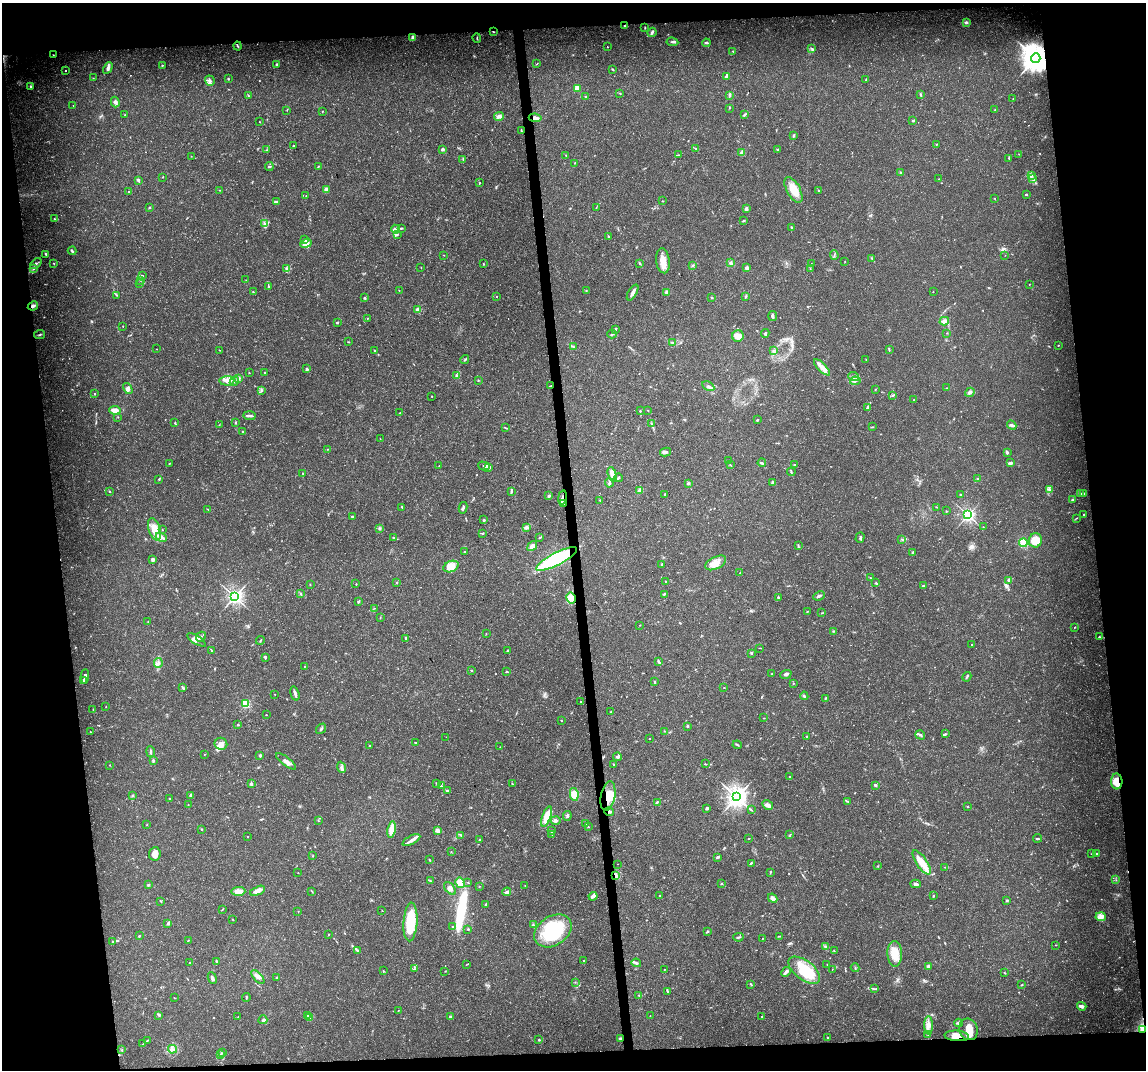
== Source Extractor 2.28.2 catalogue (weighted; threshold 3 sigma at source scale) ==
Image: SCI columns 1-4574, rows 53-4324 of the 4574 x 4333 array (HDU 1 of 3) = the unmasked area's bounding box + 8 px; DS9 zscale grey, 4 x 4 block average (1 PNG px = mean of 4 x 4 image px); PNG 1148 x 1072 px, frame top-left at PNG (2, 3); each listed source drawn as its Kron ellipse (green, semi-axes under 4 px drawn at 4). Shown black and unused: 14% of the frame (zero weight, under 3 of 5 exposures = <1% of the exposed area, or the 3 px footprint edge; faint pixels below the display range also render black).
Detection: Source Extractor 2.28.2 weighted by HDU 2 'WHT'. Background 0.0294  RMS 0.0029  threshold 0.013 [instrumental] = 3 sigma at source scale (4.5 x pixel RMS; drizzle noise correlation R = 1.50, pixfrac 1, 0.0396/0.0396 arcsec/px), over >= 5 px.
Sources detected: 723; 6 too faint to see at this stretch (4 x 4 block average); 4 inside a brighter object's white glare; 3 long thin detections or spike segments (spike, bleed or trail) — neither listed nor drawn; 10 coinciding with a brighter row at this scale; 46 inside a brighter listed object's ellipse — not listed separately; of the other 654, all 500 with FLUX_AUTO >= 0.62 (the completeness limit of this list) listed and drawn (154 fainter detections not listed), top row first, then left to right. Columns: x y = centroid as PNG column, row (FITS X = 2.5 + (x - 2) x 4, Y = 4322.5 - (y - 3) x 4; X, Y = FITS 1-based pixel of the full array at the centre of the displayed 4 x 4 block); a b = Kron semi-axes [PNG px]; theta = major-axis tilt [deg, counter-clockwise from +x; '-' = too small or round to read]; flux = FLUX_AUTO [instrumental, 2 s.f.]
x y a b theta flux
966 22 3 3 - 2.9
624 26 2 2 - 1.3
645 28 2 2 - 1.1
493 32 3 2 - 0.87
652 32 5 2 - 4.1
413 38 4 3 - 7.4
477 38 4 2 - 1.4
672 42 6 2 -6 3
706 43 4 2 - 3.4
238 46 4 2 - 1.9
607 47 2 2 - 1.4
812 48 2 2 - 1.5
733 51 2 2 - 0.88
53 55 2 2 - 0.93
1036 58 5 4 - 2700
277 64 2 2 - 6.6
537 64 3 2 - 0.98
162 65 2 2 - 1.3
108 68 6 4 62 5.7
612 69 3 2 - 1.2
66 70 2 2 - 0.98
726 76 4 2 - 3.9
93 78 2 2 - 0.68
228 78 3 2 - 1.7
865 80 2 2 - 0.92
210 81 5 4 - 5.9
31 87 3 2 - 1.9
577 88 2 2 - 59
620 93 2 2 - 0.86
920 94 3 2 - 2.4
730 95 2 2 - 0.73
248 96 4 2 - 1.7
586 97 2 2 - 3.1
1013 98 2 2 - 0.79
115 102 5 4 - 4.8
73 105 2 2 - 0.63
729 108 2 2 - 0.87
287 110 2 2 - 0.76
995 110 2 2 - 0.77
322 111 3 2 - 0.86
125 115 2 2 - 0.75
744 115 3 2 - 2.5
499 117 5 2 - 3.7
535 118 6 3 -7 9.2
913 121 2 2 - 2.8
260 122 2 2 - 1.1
521 130 2 2 - 1.1
794 135 4 2 - 2.5
936 144 2 2 - 0.9
293 146 2 2 - 4.6
442 149 3 3 - 3.3
696 149 3 2 - 1.6
778 149 3 2 - 1.8
266 150 2 2 - 0.76
742 153 2 2 - 37
1019 154 2 2 - 0.78
566 155 2 2 - 0.85
678 155 2 2 - 0.76
191 156 2 2 - 0.66
1009 158 2 2 - 1.2
463 159 3 2 - 1.4
575 163 2 2 - 0.8
318 166 2 2 - 0.91
269 167 4 2 - 2
900 172 3 2 - 1.4
1031 175 4 3 - 3.9
163 177 2 2 - 0.88
939 179 2 2 - 1.2
1033 179 3 2 - 2.2
138 180 4 2 - 3.9
480 183 2 2 - 0.81
326 189 4 3 - 8.5
220 190 2 2 - 0.62
793 190 14 6 -62 33
129 191 2 2 - 0.9
819 191 3 2 - 1.5
1026 194 2 2 - 1.2
306 196 2 2 - 0.72
995 198 2 2 - 0.64
662 201 2 2 - 0.65
277 202 2 2 - 2.3
149 208 2 2 - 1.3
596 208 2 2 - 0.88
746 209 4 3 - 3.6
54 219 3 2 - 0.87
743 220 3 2 - 1.5
264 224 3 3 - 2.7
791 227 2 2 - 1.4
401 228 4 2 - 1.6
396 229 5 4 - 9.1
397 234 4 3 - 2.8
608 236 3 2 - 1.6
305 240 3 2 - 1.8
306 243 6 3 21 7.4
72 251 4 2 - 2.4
46 254 3 2 - 2.7
444 255 2 2 - 1.4
834 255 4 2 - 1.7
1005 255 2 2 - 0.7
872 259 3 2 - 0.79
663 261 12 7 -82 19
845 261 2 2 - 0.76
54 263 3 2 - 1
640 263 3 2 - 2
731 263 4 3 - 3.8
811 263 2 2 - 0.62
36 264 7 3 40 3.7
483 264 2 2 - 1.2
693 266 4 2 - 2
421 267 2 2 - 0.66
747 268 2 2 - 22
33 269 4 2 - 2.3
286 269 3 2 - 2.6
810 269 3 2 - 0.85
142 275 2 2 - 0.66
141 280 2 2 - 0.69
246 280 2 2 - 1
139 284 2 2 - 0.9
1029 285 2 2 - 0.63
268 286 2 2 - 1.4
399 290 2 2 - 0.7
586 290 2 2 - 1.1
253 292 2 2 - 1.2
667 292 4 3 - 5
933 292 2 2 - 0.72
633 293 9 3 59 7.7
117 295 3 2 - 1.4
745 296 3 2 - 1.7
497 297 2 2 - 2.6
712 297 3 2 - 1.6
364 298 3 2 - 1.9
33 306 5 3 - 6
418 310 4 3 - 14
773 316 5 3 - 3.9
367 318 2 2 - 1.1
944 321 5 3 - 8.2
337 322 2 2 - 3.3
123 326 2 2 - 1
615 329 3 2 - 4.3
765 333 4 2 - 2.7
947 333 2 2 - 0.8
40 334 5 2 - 1.9
612 334 4 2 - 2.4
738 336 6 5 - 17
348 342 3 2 - 0.99
673 343 3 2 - 2.1
1058 345 2 2 - 1.1
574 347 3 2 - 1.5
157 349 2 2 - 0.65
219 350 2 2 - 0.83
889 350 4 2 - 1.5
375 351 3 2 - 2.1
773 351 2 2 - 1.5
465 360 4 2 - 2.4
866 360 3 2 - 0.71
822 367 10 4 -46 13
307 369 2 2 - 12
249 373 2 2 - 0.99
265 373 2 2 - 6.1
457 376 3 2 - 2.7
854 377 6 3 -22 4.5
238 378 4 3 - 5
478 380 2 2 - 0.89
227 381 7 4 3 10
855 381 5 2 - 3
234 382 5 2 - 2.9
550 386 2 2 - 0.97
708 386 7 3 -29 4.3
128 388 6 4 -61 6.3
946 388 2 2 - 0.91
875 389 2 2 - 0.86
261 391 4 2 - 1.9
970 392 5 3 - 5.3
95 394 2 2 - 0.94
893 395 3 2 - 1.6
431 396 2 2 - 1
914 400 2 2 - 1.2
867 408 3 2 - 1.7
115 410 6 3 -10 16
648 410 2 2 - 0.81
640 411 2 2 - 1.7
400 413 2 2 - 0.71
249 416 6 2 -4 6.1
118 417 2 2 - 0.74
757 420 2 2 - 2.4
235 422 2 2 - 1.1
175 423 2 2 - 1.4
651 424 2 2 - 0.85
219 425 2 2 - 0.68
1012 425 5 3 - 3.9
872 427 4 2 - 1.6
505 428 4 2 - 1.5
242 432 2 2 - 1.2
380 439 2 2 - 0.63
327 449 2 2 - 0.83
665 452 5 3 - 4.2
1007 453 3 3 - 2.6
728 461 2 2 - 0.82
1011 462 3 2 - 2
762 463 4 2 - 2.6
169 464 3 2 - 1.2
730 465 3 2 - 0.99
794 465 2 2 - 4
439 466 2 2 - 0.7
484 466 6 2 -15 2.8
489 468 4 3 - 3.9
791 472 4 2 - 1.7
302 473 3 2 - 0.93
612 474 7 3 -73 14
618 478 4 2 - 2.2
159 479 3 2 - 1.7
978 479 3 2 - 2.5
609 483 4 2 - 3
688 483 2 2 - 11
773 483 3 2 - 2.3
1049 489 3 2 - 1.4
640 490 4 3 - 9.6
511 491 3 2 - 2.9
110 492 2 2 - 0.97
1081 493 3 2 - 1.9
665 494 3 2 - 2.1
1084 494 3 2 - 1.7
961 495 2 2 - 1
549 496 2 2 - 5
562 498 7 2 80 5.8
600 500 2 2 - 0.78
1073 500 2 2 - 9.3
563 503 3 2 - 2
402 507 3 2 - 1.8
937 507 2 2 - 0.78
463 508 6 2 80 4.1
208 509 2 2 - 0.69
946 511 2 2 - 0.87
1083 514 2 2 - 1
968 515 2 2 - 480
352 517 2 2 - 1.9
1076 518 3 2 - 0.93
484 520 3 2 - 2.1
526 527 4 3 - 3
983 527 2 2 - 0.71
380 528 3 3 - 2.2
155 529 11 6 -72 30
162 530 2 2 - 0.63
482 533 3 2 - 1.7
161 537 5 4 - 6.7
393 538 3 2 - 1.8
539 538 3 2 - 1
860 538 5 2 - 2.7
901 539 3 2 - 1.2
1035 540 7 6 - 30
1023 543 4 4 - 24
798 545 4 2 - 1.7
532 546 5 3 - 11
464 551 2 2 - 0.89
913 552 3 2 - 2
556 559 23 6 27 160
153 560 3 3 - 4.2
716 563 11 6 27 17
662 564 2 2 - 1.7
451 567 8 5 23 22
740 573 3 2 - 1.4
871 578 2 2 - 1.3
1009 580 4 2 - 4.4
665 581 2 2 - 0.82
397 583 2 2 - 1.7
876 583 3 2 - 1.7
356 584 2 2 - 0.91
310 585 2 2 - 0.67
923 586 2 2 - 1.8
300 593 3 2 - 1.6
664 594 3 2 - 1.8
819 596 6 2 25 4.3
235 597 2 2 - 700
571 598 5 4 - 13
778 598 3 2 - 3.1
358 602 3 2 - 1.7
374 608 2 2 - 0.71
807 611 2 2 - 1.4
822 613 2 2 - 0.82
380 617 2 2 - 0.75
148 622 2 2 - 0.94
640 625 2 2 - 0.7
1074 628 2 2 - 0.98
833 631 2 2 - 1.3
486 634 3 2 - 0.82
201 637 5 2 - 3.2
1099 637 2 2 - 2.1
406 638 3 2 - 1.4
197 640 11 4 -32 9.3
260 640 4 2 - 1.3
972 644 2 2 - 1.4
760 648 2 2 - 0.67
211 651 3 2 - 1.4
507 651 2 2 - 1.3
752 653 4 2 - 1.4
265 657 3 2 - 3.5
658 661 4 2 - 3
158 663 5 3 - 3.8
305 666 2 2 - 1
471 670 3 2 - 0.99
507 672 2 2 - 2
772 674 2 2 - 0.64
786 674 6 2 20 5.3
85 677 7 2 86 5.1
967 677 5 2 - 2.2
84 680 2 2 - 5.6
655 682 3 2 - 1.7
793 683 3 2 - 0.71
183 688 3 2 - 3.6
724 688 2 2 - 0.62
275 694 2 2 - 0.65
295 694 7 3 -74 4.7
804 696 4 2 - 2.5
826 698 3 2 - 1.4
581 702 2 2 - 1.5
246 704 2 2 - 160
106 707 2 2 - 0.8
93 709 2 2 - 0.63
611 712 4 2 - 1.8
266 715 2 2 - 1.1
764 718 2 2 - 0.97
561 720 2 2 - 0.97
238 725 3 2 - 1.6
688 726 2 2 - 6.3
321 729 6 2 50 3.2
665 731 2 2 - 0.85
90 732 2 2 - 0.84
945 734 3 2 - 2.4
920 735 5 3 - 3.1
807 736 2 2 - 1.6
446 737 2 2 - 0.65
649 739 2 2 - 0.98
415 742 2 2 - 1.1
221 744 6 6 - 10
737 745 4 2 - 2.1
370 746 2 2 - 1.5
500 747 2 2 - 0.99
151 752 5 2 - 3.8
204 754 2 2 - 0.87
260 755 2 2 - 3.9
618 757 4 2 - 2.7
153 761 4 2 - 1.8
286 761 12 3 -38 11
613 764 2 2 - 1.5
705 764 3 2 - 1.2
110 765 2 2 - 1.7
342 767 6 3 -68 4.5
789 777 2 2 - 2.7
1117 781 8 5 -87 24
437 783 3 2 - 2.3
251 784 3 2 - 3.8
512 784 2 2 - 1.2
875 785 2 2 - 13
441 786 3 2 - 2.1
447 791 3 2 - 1.4
574 794 6 4 -80 21
133 795 2 2 - 2.7
190 795 3 2 - 4.2
608 796 15 7 79 43
737 797 3 3 - 1200
170 799 2 2 - 0.82
848 801 4 2 - 1.5
657 802 3 2 - 1.8
188 804 2 2 - 0.79
768 805 6 3 -30 8.7
968 807 2 2 - 1
707 808 3 2 - 4.2
751 810 3 2 - 1.5
609 812 5 2 - 5
567 816 5 3 - 3.7
547 817 10 4 70 27
556 820 5 4 - 4.8
318 821 2 2 - 0.9
147 824 3 2 - 0.89
585 824 2 2 - 0.87
588 827 3 2 - 1.1
201 829 2 2 - 1.5
392 829 8 3 80 22
438 831 4 2 - 13
551 831 4 2 - 1.8
552 834 3 2 - 1
790 835 3 2 - 1.3
248 836 2 2 - 1.3
461 836 2 2 - 0.83
749 838 2 2 - 1.4
1038 838 4 2 - 1.8
479 839 2 2 - 1.1
411 840 10 3 28 7.6
451 852 2 2 - 0.95
1092 853 2 2 - 0.87
155 854 7 6 - 14
1097 854 2 2 - 3.4
313 856 2 2 - 0.84
717 857 4 2 - 3
430 860 3 2 - 1.7
922 862 14 5 -55 29
751 863 4 2 - 1.8
617 864 2 2 - 0.91
877 866 2 2 - 0.77
945 867 2 2 - 0.69
770 872 3 2 - 1.5
298 873 2 2 - 0.75
615 876 4 4 - 5.3
1116 880 2 2 - 0.63
430 881 4 2 - 1.7
460 883 5 4 - 27
468 883 3 2 - 0.82
721 884 3 2 - 1.2
916 884 5 3 - 5.1
148 885 3 2 - 2.1
479 886 2 2 - 0.71
525 886 2 2 - 0.63
450 888 7 4 -49 8.2
238 891 7 3 2 17
258 891 8 3 23 13
312 892 3 2 - 0.83
507 892 4 3 - 5.2
593 896 4 2 - 8.4
660 896 2 2 - 1.3
933 896 2 2 - 1.8
773 898 5 2 - 9
161 901 3 2 - 1.2
1007 901 3 2 - 2.3
485 904 3 2 - 1.3
222 909 3 2 - 0.93
382 910 2 2 - 0.74
298 911 2 2 - 0.7
1101 917 5 4 - 7.7
232 919 2 2 - 0.77
410 922 19 7 86 82
167 924 3 2 - 1.7
533 925 4 2 - 2.1
453 926 3 2 - 1.4
468 929 2 2 - 1.8
553 931 20 14 34 120
708 931 3 2 - 1.6
329 934 2 2 - 1.2
139 936 2 2 - 2.3
779 936 4 2 - 1
738 937 5 2 - 2.2
762 938 2 2 - 0.89
188 940 3 2 - 0.97
113 941 2 2 - 2.4
1056 945 2 2 - 0.73
825 946 4 2 - 2
358 951 4 2 - 1.7
834 951 2 2 - 1.1
895 954 13 7 -89 32
216 961 3 2 - 1.9
584 961 2 2 - 0.85
189 962 2 2 - 0.95
636 963 4 2 - 2.7
466 964 3 2 - 0.81
827 964 2 2 - 0.96
928 966 4 3 - 4.5
855 968 4 2 - 1.6
414 969 2 2 - 0.84
832 969 2 2 - 0.7
664 970 2 2 - 0.71
804 970 19 9 -37 65
383 971 2 2 - 0.9
445 971 2 2 - 0.76
786 972 5 2 - 5.4
1005 973 2 2 - 0.85
258 977 8 3 -47 6.8
277 977 2 2 - 1.4
212 978 6 2 -66 4.8
575 982 2 2 - 0.73
751 984 4 2 - 1.4
1022 985 2 2 - 0.65
874 989 2 2 - 0.94
667 991 4 2 - 2
639 995 3 2 - 1.1
246 997 4 2 - 1.4
174 998 2 2 - 0.7
1082 1006 5 2 - 8.3
398 1011 2 2 - 0.62
159 1015 3 2 - 1.8
307 1015 2 2 - 1.1
650 1016 2 2 - 0.74
238 1017 2 2 - 0.71
450 1017 2 2 - 13
762 1017 2 2 - 2.3
309 1018 3 2 - 2.3
263 1020 4 3 - 3.1
959 1023 4 3 - 3
929 1025 9 3 -89 9.4
969 1029 11 9 -72 21
1143 1030 4 3 - 4.1
928 1035 2 2 - 1
957 1036 12 5 -4 18
620 1038 3 2 - 2.7
827 1038 2 2 - 1.1
147 1040 3 2 - 1.6
539 1040 2 2 - 1.8
143 1044 2 2 - 1
172 1049 4 2 - 3.1
122 1050 2 2 - 0.92
223 1053 2 2 - 1
221 1055 4 3 - 3.5
Overlapping masked pixels (flux is a lower limit): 15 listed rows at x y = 493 32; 238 46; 1036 58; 535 118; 33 306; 550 386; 562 498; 563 503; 556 559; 1117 781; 608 796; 609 812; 615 876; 1143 1030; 957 1036
Diffuse or blended objects may show on this block-average render without a row.